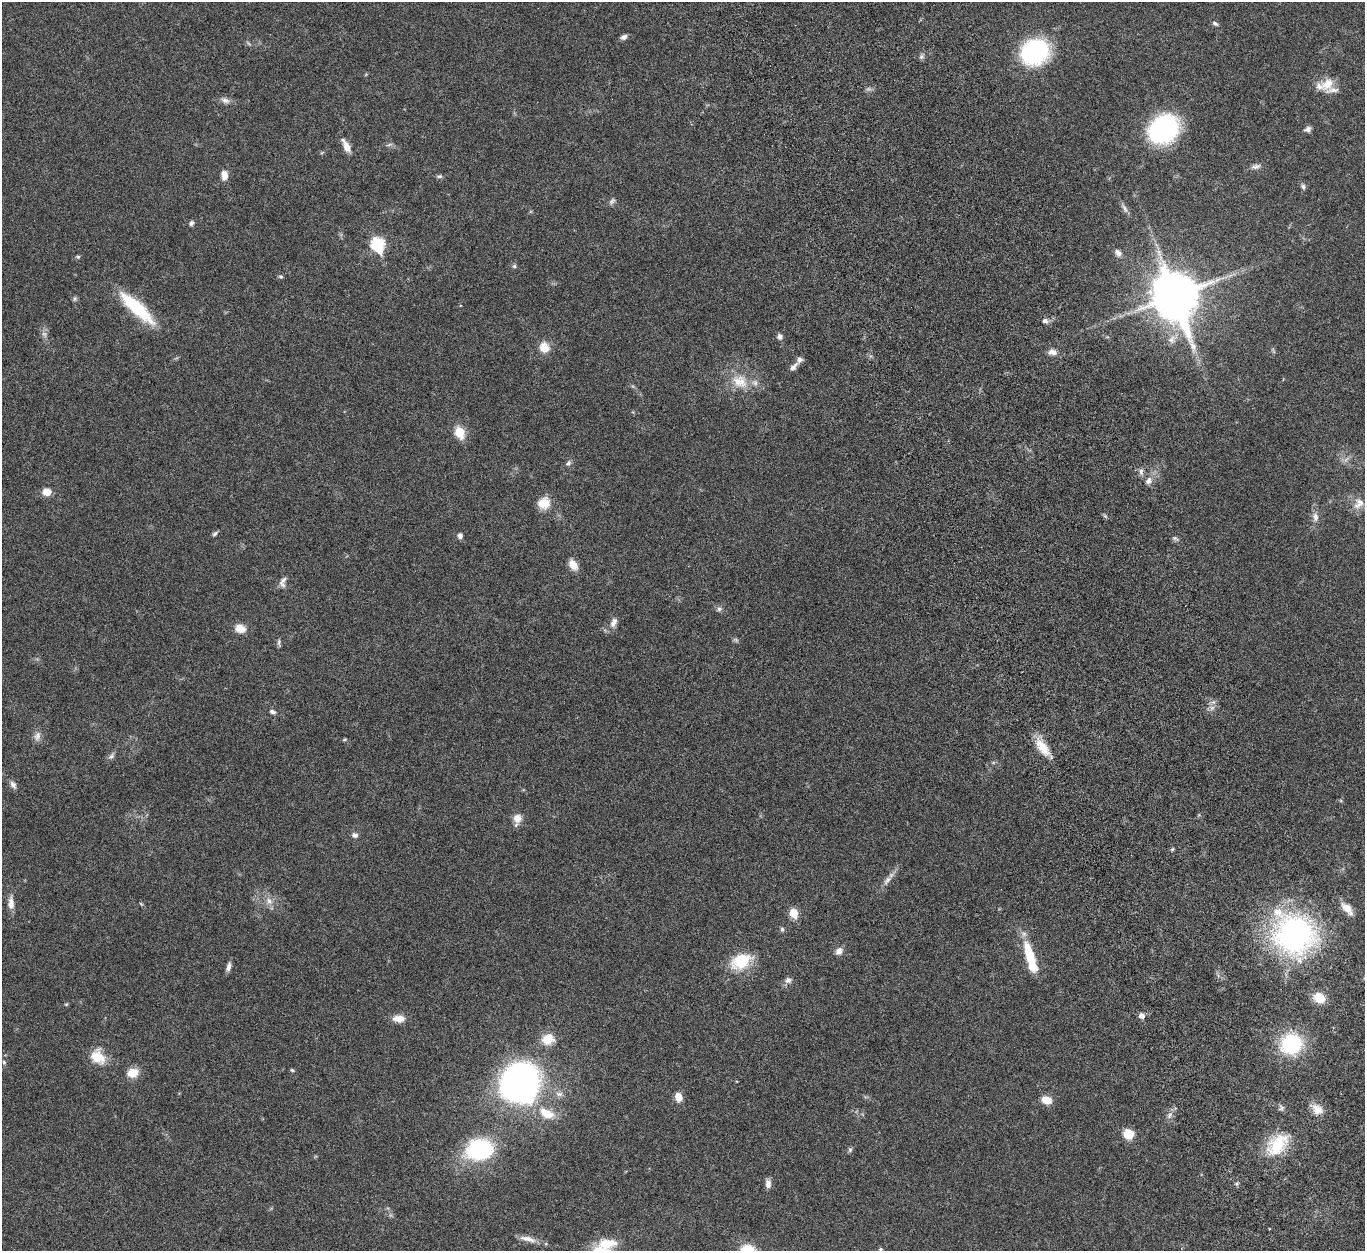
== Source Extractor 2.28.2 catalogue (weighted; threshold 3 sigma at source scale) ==
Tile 6 of 4 x 4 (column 2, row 2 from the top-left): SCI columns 1480-2842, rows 2833-4081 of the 5682 x 5544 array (HDU 1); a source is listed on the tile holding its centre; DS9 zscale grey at full resolution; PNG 1367 x 1253 px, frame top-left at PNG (2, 2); no overlay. Shown black and unused: <1% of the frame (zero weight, under 5 of 10 exposures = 6% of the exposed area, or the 3 px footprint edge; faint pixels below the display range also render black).
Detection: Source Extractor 2.28.2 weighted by HDU 2 'WHT'; one run over the whole footprint, this tile lists its part. Background 0.0278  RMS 0.0018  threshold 0.00726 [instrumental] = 3 sigma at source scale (4.09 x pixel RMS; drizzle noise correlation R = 1.36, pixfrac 0.8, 0.05/0.05 arcsec/px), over >= 5 px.
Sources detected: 104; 3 too faint to see at this stretch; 1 inside a brighter object's white glare — not listed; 4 inside a brighter listed object's ellipse — not listed separately; the other 96 listed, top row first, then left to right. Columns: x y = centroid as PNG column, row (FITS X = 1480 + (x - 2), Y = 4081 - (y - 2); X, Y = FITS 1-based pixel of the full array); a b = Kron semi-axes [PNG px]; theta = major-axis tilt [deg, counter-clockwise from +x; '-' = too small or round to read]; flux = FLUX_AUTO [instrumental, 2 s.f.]
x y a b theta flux
1215 23 8 5 -27 0.35
624 37 8 6 31 0.51
1035 52 24 21 25 22
922 57 7 6 - 0.39
1327 84 18 12 41 2.4
225 100 12 7 -16 0.74
1163 129 24 19 33 31
1308 129 7 6 - 0.6
346 146 19 7 -64 1.4
1256 166 14 6 14 0.66
224 175 13 8 -85 1.1
439 176 8 5 -1 0.33
1303 186 8 6 -74 0.37
612 201 10 5 45 0.43
1125 208 15 5 -65 0.63
191 223 7 5 57 0.41
378 244 8 6 -68 19
1118 253 10 7 -57 0.69
78 257 5 5 - 0.22
514 266 5 5 - 0.28
281 276 6 5 - 0.26
1175 296 17 14 -69 630
75 299 8 6 89 0.31
137 308 48 13 -43 9
1045 321 8 7 - 0.55
780 337 7 7 - 0.52
544 347 14 12 -70 1.9
1053 352 11 7 -16 0.96
793 367 14 7 48 0.79
740 381 25 18 -31 3.9
460 432 6 5 - 8.5
568 463 8 6 61 0.4
1141 471 9 6 -81 0.53
1148 481 10 7 57 0.83
47 492 8 7 - 1.7
544 503 16 14 35 2.2
1359 503 17 12 53 1.5
1105 516 5 5 - 0.24
1315 517 12 7 -83 0.89
215 534 9 4 42 0.32
460 536 7 5 -79 0.53
1175 538 5 5 - 0.32
573 565 14 9 -53 1.4
283 582 15 8 75 0.83
719 609 7 6 - 0.43
613 622 13 8 63 0.99
240 628 14 10 -21 1.5
279 642 10 4 88 0.34
1212 708 8 5 29 0.55
272 712 8 5 -22 0.46
37 736 13 9 70 0.86
344 740 7 3 19 0.18
1042 747 26 11 -53 2.8
111 756 10 6 45 0.49
13 785 11 7 -55 0.64
517 818 11 11 - 1.4
355 835 8 7 - 0.52
1172 849 6 4 31 0.2
887 880 15 6 52 0.93
269 901 11 8 -46 1.1
11 903 17 8 -87 1.2
141 904 6 3 -20 0.17
1347 908 18 9 -44 1.8
794 913 6 5 - 5
782 929 7 5 -90 0.3
1294 934 35 32 -43 50
839 951 10 8 52 0.94
1029 951 24 10 -72 4.3
741 961 28 18 25 5.4
228 967 11 5 77 0.72
788 980 8 7 - 0.64
1319 998 14 11 -28 2.7
66 1004 5 4 - 0.17
1142 1016 6 6 - 0.86
399 1019 15 9 -1 1.5
548 1039 16 13 27 2.4
1291 1044 19 18 - 13
98 1057 19 15 -47 3.2
4 1062 6 4 -69 0.25
292 1070 5 4 - 0.23
133 1073 13 10 10 2.2
521 1081 23 22 - 120
678 1097 9 7 -76 1.7
1046 1100 11 8 -21 2
1282 1108 8 6 56 0.42
1317 1109 17 11 -40 1.8
546 1113 24 14 -27 3.2
1169 1116 10 4 57 0.51
1128 1134 10 9 - 2.6
1277 1145 33 20 46 6.5
479 1149 27 20 13 16
850 1150 7 5 47 0.31
768 1184 10 6 -87 0.85
528 1239 25 7 -15 1.4
607 1244 22 11 5 3.4
881 1249 5 4 - 0.24